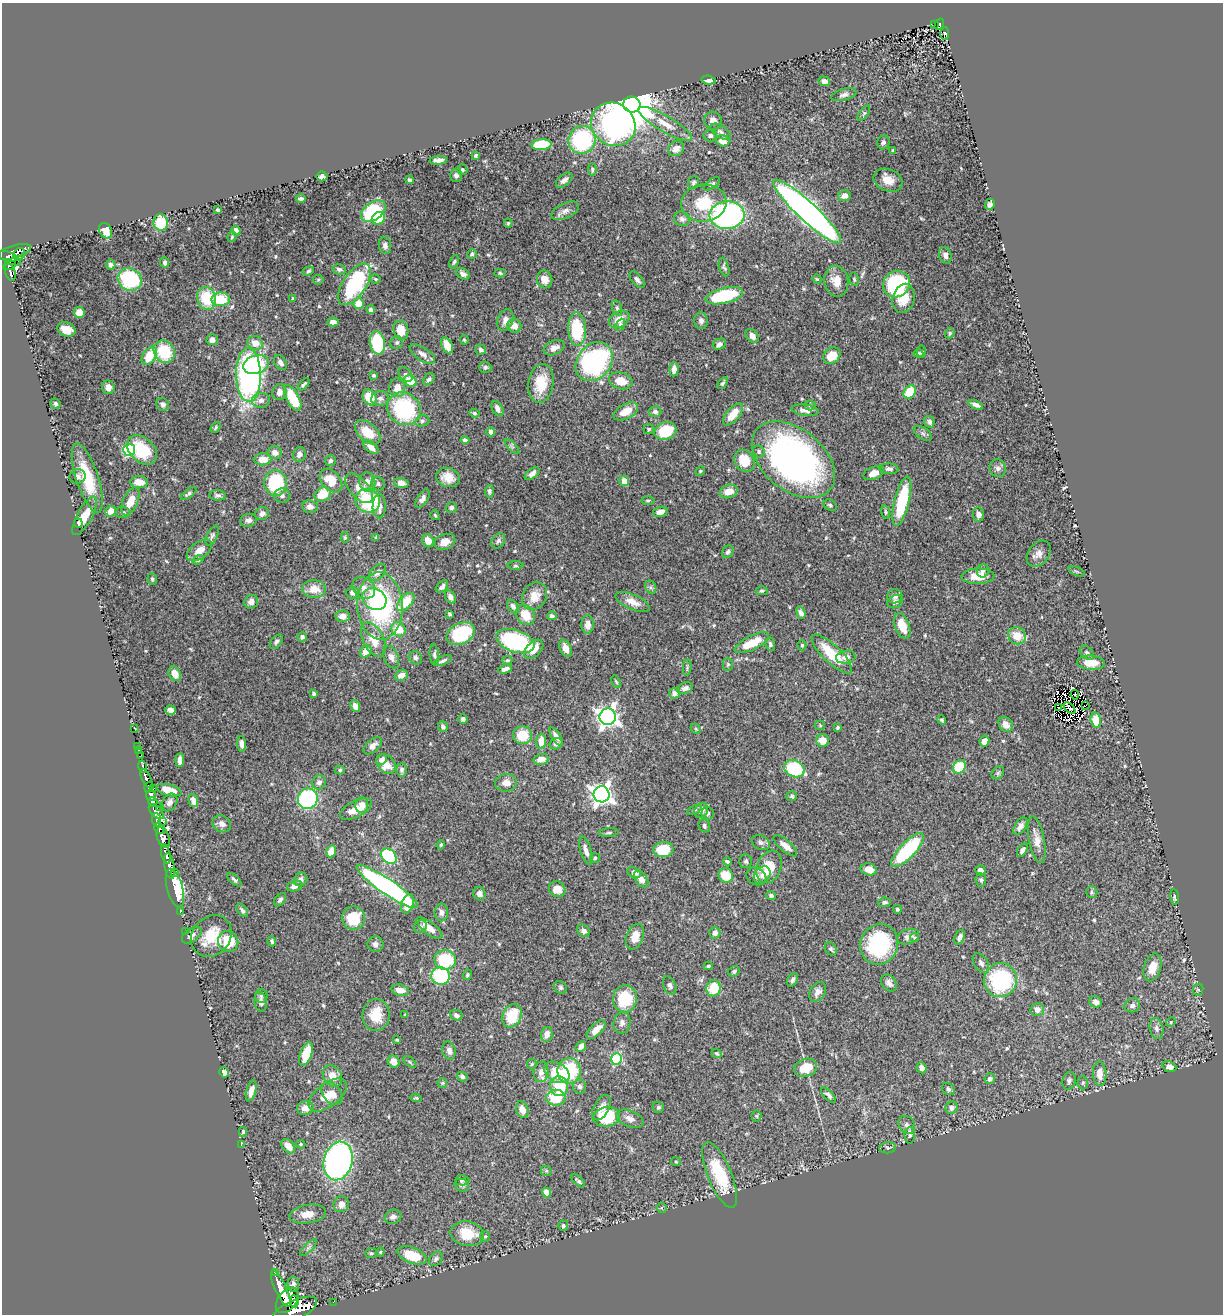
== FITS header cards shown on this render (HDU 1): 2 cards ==
NAXIS1  =                 1221
NAXIS2  =                 1312

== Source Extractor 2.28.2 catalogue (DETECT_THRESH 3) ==
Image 1221 x 1312 px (HDU 1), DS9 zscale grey, 1 PNG px = 1 image px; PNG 1225 x 1316 px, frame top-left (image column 1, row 1312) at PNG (2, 3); each listed source drawn as its Kron ellipse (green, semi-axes under 4 px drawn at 4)
Background 0.495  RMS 0.021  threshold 0.0639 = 3 sigma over >= 5 px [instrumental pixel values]
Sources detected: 571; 5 with non-positive FLUX_AUTO (blend fragments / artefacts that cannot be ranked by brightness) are neither listed nor drawn; of the other 566, the 500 brightest by FLUX_AUTO listed and drawn (66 fainter detections omitted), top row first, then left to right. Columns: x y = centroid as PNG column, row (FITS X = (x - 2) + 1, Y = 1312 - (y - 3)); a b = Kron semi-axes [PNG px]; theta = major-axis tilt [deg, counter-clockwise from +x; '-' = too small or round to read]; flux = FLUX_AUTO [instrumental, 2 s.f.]
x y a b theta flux
939 24 6 4 61 80
934 25 3 2 - 17
945 34 6 4 90 98
709 80 7 4 -5 6.3
824 81 6 4 -13 5.9
844 95 13 5 14 5.5
632 105 8 8 - 8900
864 113 9 4 55 2.7
713 121 9 9 - 10
613 124 23 21 -35 390
665 124 31 8 -30 22
721 132 11 6 -33 5
710 135 7 6 - 3.9
582 140 14 13 - 140
723 141 6 5 - 17
883 142 7 6 - 3.5
541 145 10 5 3 69
676 149 8 7 - 13
893 150 3 3 - 2
476 155 4 3 - 1.9
438 160 9 4 4 5.8
462 170 5 5 - 1.9
592 170 6 4 -85 2
456 175 6 6 - 4.3
322 176 5 5 - 5.1
410 180 4 3 - 2.9
564 180 10 5 41 6.6
888 180 15 11 -23 15
694 183 7 5 69 3.3
712 184 9 4 36 2.8
844 196 6 5 - 8.7
301 199 5 3 - 3.3
704 203 22 18 6 51
990 204 5 5 - 5.1
218 210 4 3 - 2.2
373 211 13 9 37 96
565 211 15 7 24 8.4
807 211 45 9 -43 960
727 215 17 14 4 290
378 219 7 6 - 28
682 219 8 7 - 5.8
161 223 8 7 - 50
508 223 4 4 - 1.7
106 231 8 6 -60 18
236 231 5 4 - 9.4
232 237 5 4 - 1.7
385 245 8 6 -82 5.9
13 252 18 6 16 320
19 254 7 5 46 230
472 254 5 4 - 2.6
945 255 8 6 -70 5.7
10 258 12 5 -28 360
454 262 7 4 69 2.4
165 263 5 4 - 3.9
9 265 7 4 23 220
111 265 5 5 - 4.1
724 267 9 5 -72 3.1
339 269 7 5 -11 3.7
308 271 6 4 20 2.5
10 272 9 5 -73 170
500 273 5 4 - 2.1
463 274 7 5 -31 6.7
130 279 12 11 - 98
375 279 5 3 - 2
545 279 9 7 -80 12
817 279 4 4 - 1.7
854 279 7 4 -79 2.4
318 280 5 5 - 1.7
637 280 10 5 -49 5.5
836 281 15 12 -78 20
354 284 24 11 56 130
896 284 14 12 45 120
724 296 19 8 13 89
207 298 11 9 -70 55
293 298 4 3 - 2.1
904 298 15 11 74 28
221 299 9 7 2 53
358 303 5 5 - 18
617 308 8 5 -74 3.2
371 310 4 4 - 4.7
79 312 5 5 - 16
619 319 11 8 31 16
505 320 11 7 71 10
701 321 8 7 - 5.9
333 322 6 4 4 9.5
620 325 6 4 65 2.6
514 326 7 6 - 12
67 329 9 7 -18 15
577 329 17 9 -86 78
401 330 10 7 -79 26
950 333 5 4 - 2.2
752 336 7 5 -53 9.9
212 340 5 5 - 7.5
464 340 5 4 - 2.1
397 342 6 6 - 3.3
255 343 8 7 - 16
377 343 11 7 -82 92
719 344 7 5 29 4.5
447 345 8 5 -64 20
554 348 11 7 22 9.4
481 350 5 5 - 3.6
922 351 6 4 84 1.9
164 352 12 10 -57 59
919 353 5 4 - 2
422 354 14 6 -33 8.7
832 355 9 7 39 27
149 356 10 6 58 35
280 362 8 5 -54 6.4
594 362 21 16 51 250
256 364 13 9 19 38
485 367 6 5 - 2.7
674 369 7 4 86 9.8
405 374 8 6 -50 4.8
249 375 27 12 -89 470
374 375 3 3 - 2.8
429 379 7 5 49 3.2
410 381 7 5 -34 35
621 381 12 8 -15 21
541 383 19 12 81 36
723 383 7 4 53 2.6
304 384 7 3 49 2.8
108 387 7 6 - 8.9
397 388 9 8 - 16
279 392 8 7 - 8.9
910 392 7 5 51 47
370 397 8 6 -63 30
293 398 14 6 -62 52
380 398 9 7 13 6.1
261 400 9 7 5 7.3
55 404 5 5 - 2.8
163 404 7 6 - 6.5
810 405 5 5 - 2.3
976 405 8 4 -24 6
404 409 17 15 -39 140
497 409 8 5 -62 7.6
805 410 14 6 -8 9.1
626 411 13 7 28 20
655 412 6 5 - 4.9
474 413 5 4 - 2.5
733 414 13 6 50 26
422 421 7 5 16 3.4
929 422 6 5 - 4.9
216 427 6 3 54 2.1
649 429 5 5 - 2.3
665 431 11 8 17 49
368 432 15 9 -41 30
491 432 4 4 - 7
923 433 10 5 -34 3.8
465 440 4 3 - 3.5
371 447 9 5 -38 9.8
512 447 9 3 -46 2.6
129 450 6 6 - 140
142 450 17 12 -44 61
759 451 6 5 - 3.1
275 453 7 6 - 8.8
299 454 7 6 - 6.9
263 459 8 6 6 18
793 460 47 30 -40 560
330 461 6 5 - 3.7
744 461 12 9 -51 36
998 468 9 8 - 6.1
889 469 9 5 -3 4.6
700 471 5 4 - 1.7
873 473 11 6 21 14
532 474 8 5 37 6.6
78 477 8 7 - 6.3
448 477 12 9 -18 19
87 478 36 11 -72 58
331 481 14 9 -50 31
624 481 5 5 - 14
139 482 9 6 -4 17
367 482 10 8 -78 8
276 483 13 11 -85 100
401 483 7 5 -14 9.5
378 484 7 6 - 3.7
359 488 18 9 -48 14
489 491 6 4 86 3.9
729 491 9 6 19 16
189 493 9 4 37 3.7
323 494 8 7 - 35
218 495 8 5 -6 4
282 496 8 7 - 5
422 499 10 5 58 6.3
648 500 7 3 1 2
130 501 15 7 66 20
368 501 12 11 - 110
902 501 25 7 76 89
830 505 7 5 -29 3
379 506 12 6 90 9.9
310 507 8 6 -6 7.3
451 507 6 5 - 4.2
111 511 5 5 - 16
123 512 7 5 -1 3.2
660 512 7 5 16 9.2
886 512 7 4 -79 2.1
262 514 7 6 - 5.9
978 514 7 5 -82 7.2
435 515 5 3 - 1.7
85 516 21 7 62 23
248 520 8 6 13 5.4
78 523 4 3 - 2.4
212 536 11 5 64 4.1
376 537 4 4 - 1.8
345 538 5 4 - 1.8
428 541 7 5 -65 14
498 541 8 6 54 3.9
445 542 11 7 22 12
199 550 14 8 37 15
728 552 7 5 54 3.3
1039 554 14 10 51 9.2
198 560 5 4 - 2.2
515 566 8 4 0 2.4
983 571 6 6 - 4.6
1077 571 9 3 -21 2
377 572 10 6 47 6
978 576 16 7 2 27
152 579 6 5 - 2.6
442 587 7 5 48 4.7
651 587 7 5 -62 3.1
364 588 12 10 -36 11
314 589 12 9 -3 20
762 591 6 4 1 2.3
353 593 6 5 - 5.6
534 596 14 12 61 21
895 596 7 7 - 6.4
450 597 7 5 -60 6.7
374 599 13 10 -31 34
251 602 7 6 - 7.7
406 602 11 6 48 36
633 602 18 7 -23 14
895 602 8 6 30 3.8
380 606 34 22 -87 210
513 606 7 5 -55 4.6
801 613 6 4 -74 6.4
450 614 4 3 - 2.9
525 615 11 9 -55 28
342 616 7 6 - 12
552 616 5 4 - 3.6
588 624 9 6 89 12
902 626 13 7 -69 25
398 629 8 6 -42 25
461 634 15 10 27 86
1017 636 9 8 - 26
302 637 5 4 - 4.2
373 640 19 10 -62 25
515 641 20 11 -19 150
276 642 8 5 52 3.8
752 643 19 7 26 32
770 644 7 4 -83 2.8
802 645 5 4 - 2.1
565 648 9 5 -68 11
534 649 11 7 45 21
366 651 6 5 - 15
1087 653 8 5 -46 3.9
832 654 26 9 -44 47
434 655 10 4 -86 3.2
391 657 12 7 -67 6.9
846 657 10 6 11 7.3
415 658 7 6 - 3.3
507 660 5 3 - 1.9
443 661 10 4 24 3.7
1091 663 14 7 -4 21
728 664 6 5 - 2.3
687 668 8 4 84 2.4
505 669 7 3 18 6.8
175 674 8 5 -61 17
401 675 6 5 - 7.9
616 682 7 3 -65 1.9
685 688 8 5 19 5.7
675 693 5 5 - 6.9
314 694 4 4 - 4
1075 695 5 2 - 1.9
1085 705 4 2 - 2.8
355 706 6 4 -64 8
1059 707 3 3 - 4.3
1070 708 7 3 -44 5.8
170 710 5 4 - 5.9
608 717 8 8 - 810
463 719 4 4 - 3.8
942 720 5 4 - 2.6
1096 720 7 5 -76 32
1006 724 8 6 -51 9.1
820 725 5 4 - 1.8
443 727 6 5 - 4.9
838 727 4 4 - 2.2
135 728 3 2 - 1.9
696 729 6 4 -46 1.9
522 735 9 9 - 33
556 736 10 4 -57 7.3
823 740 6 6 - 16
541 741 7 5 85 16
984 741 5 4 - 12
242 744 7 4 -88 7.2
556 744 7 5 17 4.5
137 746 2 2 - 6.9
373 746 11 6 42 7
138 750 3 3 - 35
141 755 4 2 - 14
541 759 8 5 13 11
180 760 7 4 85 6.8
382 760 6 5 - 5.6
386 764 11 8 -45 20
143 767 6 4 -77 240
959 767 7 6 - 52
794 769 11 8 -25 98
340 770 5 4 - 2.1
402 770 7 5 87 3.6
998 773 7 5 47 3
146 778 10 4 -65 600
319 782 7 6 - 5.2
506 783 11 8 2 10
149 787 5 2 - 93
153 789 3 2 - 86
169 790 13 5 -14 17
602 794 8 8 - 830
151 795 6 4 -79 440
792 796 5 5 - 2.2
308 799 10 9 - 180
193 801 7 4 -75 10
153 802 5 4 - 450
170 802 9 7 56 6.1
362 805 8 6 88 16
159 807 3 2 - 12
356 809 17 8 27 21
694 810 7 4 27 2.2
701 810 8 6 58 10
156 811 9 5 -45 410
708 813 6 6 - 2.9
157 820 7 4 -87 230
163 821 4 3 - 92
222 824 10 8 -30 7.8
704 826 7 5 -65 3.2
1020 826 10 5 57 7.7
159 828 6 4 -58 410
609 833 10 3 4 2.5
163 837 10 6 -71 470
1037 840 24 7 -79 14
761 843 9 7 -31 4.3
441 845 4 3 - 1.9
785 846 15 5 -41 11
663 850 10 7 3 47
907 850 22 8 46 120
1022 850 7 4 58 5.2
331 851 6 5 - 26
586 851 14 5 -74 8.2
166 854 10 4 -76 840
389 856 9 6 -44 140
595 858 5 5 - 2
746 861 7 6 - 3.2
727 862 4 3 - 2.6
169 866 13 5 -80 980
769 867 17 12 67 36
869 869 8 6 -13 12
980 870 5 5 - 9.3
175 872 3 2 - 94
634 873 7 5 -26 7.4
726 875 7 7 - 35
762 875 10 7 53 8.4
756 876 10 8 -31 6.4
301 879 7 6 - 5.3
641 879 9 5 -52 9.4
234 880 9 4 -42 3.4
981 880 7 5 -81 2.6
295 886 8 5 18 7.8
387 887 36 7 -34 350
175 888 20 7 -75 150
557 889 8 7 - 15
1092 892 6 5 - 2.6
479 894 7 6 - 6.6
771 895 5 4 - 3.6
1175 897 7 4 -83 3.5
280 900 7 5 52 3.7
884 902 6 4 7 3.5
408 904 10 5 71 21
897 909 4 4 - 2.5
242 910 8 4 -53 3.5
180 912 3 2 - 12
441 912 9 6 -90 6.4
353 918 11 11 - 43
421 927 7 5 46 3.3
429 928 15 6 -37 15
185 931 2 2 - 8.4
583 931 7 5 -38 5.2
715 933 5 5 - 7.1
192 935 11 6 35 6.3
211 936 22 19 50 47
635 937 13 8 70 17
908 937 11 7 21 7.3
914 937 5 4 - 2.5
960 937 7 5 68 6
228 941 11 10 - 39
272 941 5 4 - 2.8
375 944 8 7 - 5.6
879 944 20 19 - 140
831 949 7 5 -53 3
445 960 11 10 - 86
981 963 11 6 -56 4.8
708 966 4 3 - 2.1
1152 967 14 8 73 21
734 971 6 5 - 3
467 975 5 4 - 2.4
441 976 9 8 - 120
792 980 7 5 59 4
1000 980 17 16 - 140
889 983 9 7 -51 6.6
670 985 9 6 -67 4.2
561 988 7 5 -47 3
713 988 8 7 - 38
400 990 9 5 -13 12
1198 990 6 5 - 2.5
818 992 10 7 55 7.6
261 996 7 6 - 2.7
625 999 13 12 - 52
260 1002 10 6 -81 5.5
1096 1002 6 5 - 6.2
1132 1005 8 7 - 6
1037 1009 7 6 - 9.6
376 1015 16 13 86 34
405 1015 3 3 - 1.8
456 1015 6 5 - 4.6
512 1016 12 9 67 46
1171 1022 5 4 - 1.8
622 1023 11 8 79 6.9
1156 1028 10 6 -79 6
596 1030 12 5 45 16
547 1034 7 5 76 11
397 1040 4 3 - 1.8
581 1046 6 4 51 7.3
449 1051 9 6 -76 6.6
717 1053 5 4 - 1.9
306 1054 12 6 70 34
617 1059 6 5 - 120
394 1062 6 5 - 9.8
410 1062 8 4 -36 2.1
532 1064 5 5 - 1.9
1169 1067 7 5 -23 8.2
806 1068 12 9 20 30
922 1068 6 4 -65 8.5
569 1071 13 11 89 83
224 1072 5 5 - 8.2
541 1072 10 7 83 10
557 1072 14 9 -32 36
1100 1074 12 6 -87 17
332 1076 11 8 -56 16
462 1077 5 4 - 3.6
990 1079 5 5 - 4.6
1069 1081 9 6 76 4.4
1083 1082 7 5 89 2.9
442 1083 5 5 - 1.7
559 1086 10 9 - 46
580 1086 7 6 - 4.4
948 1089 7 5 -43 3.8
251 1091 11 5 75 9.6
332 1093 13 9 -54 13
328 1095 22 11 38 24
829 1095 9 4 -44 4.6
416 1098 5 4 - 1.7
556 1098 9 8 - 49
658 1107 6 5 - 2.8
305 1108 8 7 - 9.9
601 1108 14 7 62 9.7
952 1108 6 6 - 6.3
522 1110 8 6 -73 12
756 1116 5 5 - 1.8
606 1117 13 9 8 77
630 1119 14 8 -22 8.6
907 1125 9 7 -59 5.5
243 1132 5 4 - 1.9
910 1135 8 5 88 3.6
241 1144 3 2 - 5.7
301 1144 4 3 - 1.7
288 1146 8 5 -48 13
888 1148 8 5 8 3.2
338 1161 19 14 76 400
676 1162 5 4 - 1.8
546 1171 5 5 - 1.9
720 1175 35 12 -68 69
462 1180 7 5 4 3.9
578 1181 8 4 -43 3.1
462 1185 8 6 -26 3.5
546 1192 5 4 - 8
341 1204 8 7 - 10
662 1208 5 5 - 3.1
308 1214 18 9 8 16
393 1217 8 7 - 5.8
563 1226 5 5 - 3
467 1234 17 12 -11 39
485 1236 5 5 - 1.9
308 1248 11 4 45 3.8
380 1252 4 4 - 1.7
371 1253 6 4 18 2.1
412 1255 15 8 -21 46
436 1259 8 6 51 3.6
275 1273 3 2 - 68
293 1284 8 5 -84 5.1
281 1288 20 5 -65 2400
287 1300 14 9 51 1900
294 1301 6 3 -83 450
333 1302 3 2 - 4.1
295 1310 24 9 24 2900
At the frame edge (FLAGS 8, measured only in part): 1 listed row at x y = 295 1310
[66 fainter detections neither listed nor drawn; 5 non-positive-flux detections neither listed nor drawn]